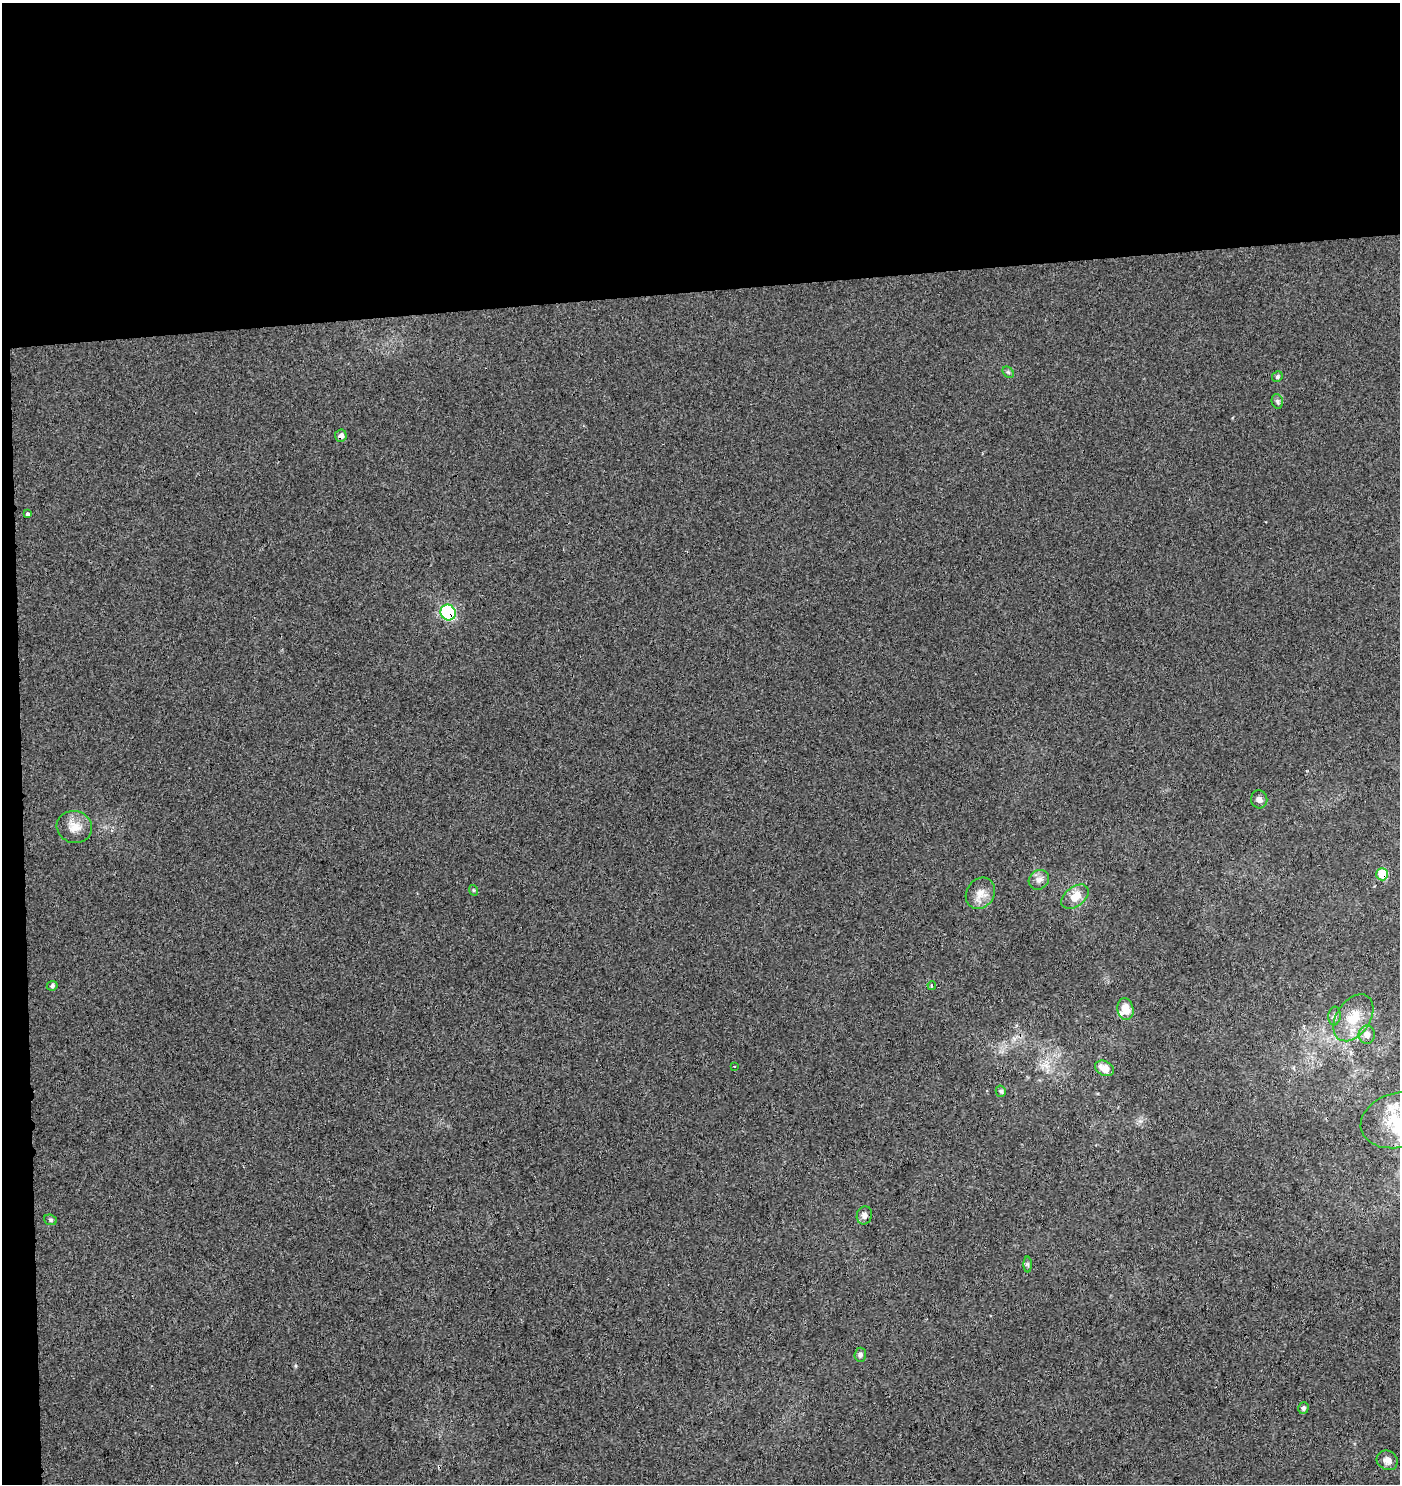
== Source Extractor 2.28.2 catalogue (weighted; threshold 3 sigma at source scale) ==
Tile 1 of 3 x 3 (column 1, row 1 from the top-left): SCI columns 3-1400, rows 3016-4497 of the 4244 x 4552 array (HDU 1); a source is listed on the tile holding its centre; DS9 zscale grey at full resolution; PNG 1402 x 1486 px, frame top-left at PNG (2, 3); each listed source drawn as its Kron ellipse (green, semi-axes under 4 px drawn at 4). Shown black and unused: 21% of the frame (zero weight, under 3 of 4 exposures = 5% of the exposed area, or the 3 px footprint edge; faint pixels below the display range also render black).
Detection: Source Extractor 2.28.2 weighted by HDU 2 'WHT'; one run over the whole footprint, this tile lists its part. Background -0.00215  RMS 0.0037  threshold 0.0169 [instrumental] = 3 sigma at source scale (4.5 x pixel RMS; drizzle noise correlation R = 1.50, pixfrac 1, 0.0396/0.0396 arcsec/px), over >= 5 px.
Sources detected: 32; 3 inside a brighter listed object's ellipse — not listed separately; the other 29 listed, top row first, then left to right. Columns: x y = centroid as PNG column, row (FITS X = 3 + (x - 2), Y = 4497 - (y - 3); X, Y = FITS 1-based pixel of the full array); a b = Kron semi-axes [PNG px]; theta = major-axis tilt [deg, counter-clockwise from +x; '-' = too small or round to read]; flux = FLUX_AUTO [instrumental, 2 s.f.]
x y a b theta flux
1008 372 6 5 - 0.72
1277 377 6 5 - 0.73
1277 401 7 5 -76 0.87
341 435 6 6 - 1.7
27 514 3 3 - 6.2
448 613 8 7 - 43
1259 799 9 8 - 1.7
74 827 18 16 -15 4.9
1382 874 6 6 - 11
1039 880 11 9 36 2.1
473 890 5 3 - 0.37
980 893 16 13 55 4.3
1075 897 15 9 37 5.5
52 986 5 4 - 0.7
932 986 4 3 - 0.58
1125 1009 11 8 -78 5
1334 1016 9 6 84 1.2
1353 1018 26 17 57 9.7
1367 1035 9 8 - 2.6
734 1066 2 2 - 0.32
1105 1068 10 7 -28 3.9
1001 1091 6 5 - 0.69
1398 1120 38 27 15 20
864 1215 9 7 73 1.5
50 1220 6 5 - 0.68
1028 1265 8 4 -90 0.67
860 1355 7 6 - 0.93
1303 1408 6 5 - 0.83
1387 1460 11 9 -33 2.2
Overlapping masked pixels (flux is a lower limit): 3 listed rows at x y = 341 435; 448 613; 1382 874
Isophote crosses this tile's border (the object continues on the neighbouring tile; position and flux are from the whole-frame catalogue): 1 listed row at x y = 1398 1120